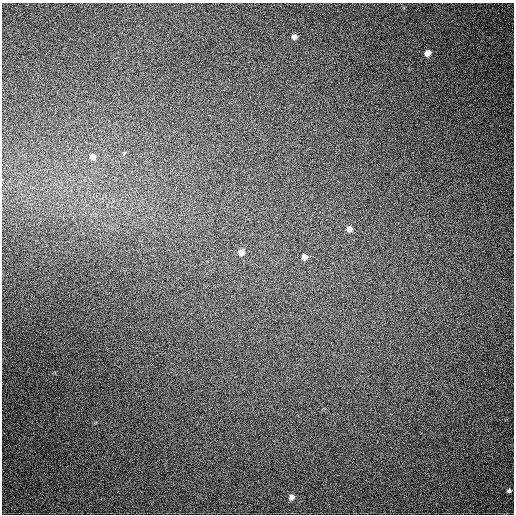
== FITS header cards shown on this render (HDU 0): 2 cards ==
NAXIS1  =                  512
NAXIS2  =                  512

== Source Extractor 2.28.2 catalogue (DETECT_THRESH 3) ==
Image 512 x 512 px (HDU 0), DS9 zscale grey, 1 PNG px = 1 image px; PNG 516 x 516 px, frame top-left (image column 1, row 512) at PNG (2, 3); no overlay
Background 542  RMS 15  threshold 45.1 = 3 sigma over >= 5 px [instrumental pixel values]
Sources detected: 9; all 9 listed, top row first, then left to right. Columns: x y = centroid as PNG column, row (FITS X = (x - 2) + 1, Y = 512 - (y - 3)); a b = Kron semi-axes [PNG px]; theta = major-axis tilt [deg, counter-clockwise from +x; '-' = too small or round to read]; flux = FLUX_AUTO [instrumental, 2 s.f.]
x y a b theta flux
294 37 5 5 - 3800
428 53 6 5 - 6900
124 153 6 4 57 1100
93 157 7 6 - 5600
349 229 6 5 - 5300
241 252 6 6 - 6900
304 257 6 6 - 5100
509 491 5 4 - 2000
292 497 6 5 - 4300